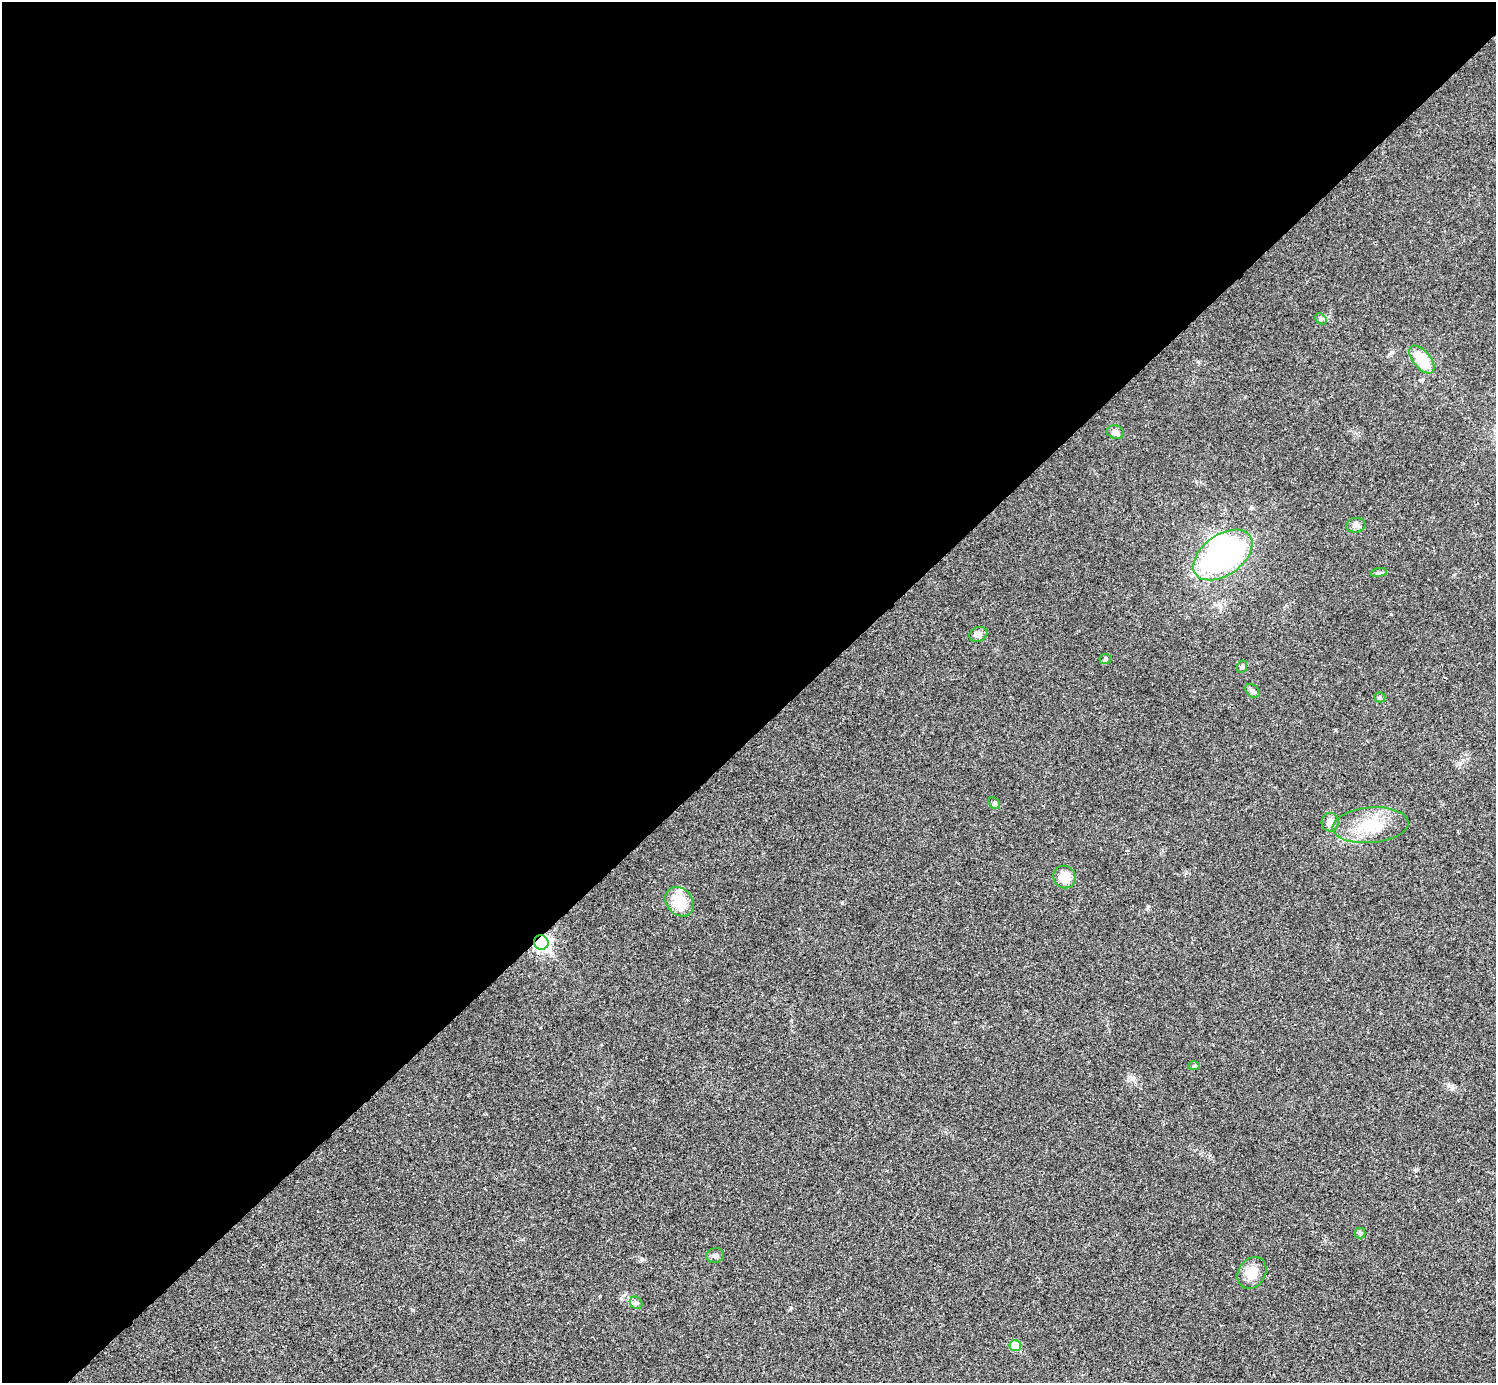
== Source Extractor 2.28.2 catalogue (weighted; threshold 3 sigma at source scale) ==
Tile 2 of 4 x 4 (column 2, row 1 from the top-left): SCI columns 1500-2993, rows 4444-5824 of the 5983 x 5983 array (HDU 1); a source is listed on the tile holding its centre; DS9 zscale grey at full resolution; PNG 1498 x 1385 px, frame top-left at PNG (2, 2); each listed source drawn as its Kron ellipse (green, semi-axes under 4 px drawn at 4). Shown black and unused: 53% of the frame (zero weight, under 3 of 4 exposures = <1% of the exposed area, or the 3 px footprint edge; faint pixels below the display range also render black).
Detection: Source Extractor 2.28.2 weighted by HDU 2 'WHT'; one run over the whole footprint, this tile lists its part. Background 0.0195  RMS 0.004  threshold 0.0179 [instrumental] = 3 sigma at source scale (4.5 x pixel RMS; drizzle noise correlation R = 1.50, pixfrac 1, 0.05/0.05 arcsec/px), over >= 5 px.
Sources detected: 23; all 23 listed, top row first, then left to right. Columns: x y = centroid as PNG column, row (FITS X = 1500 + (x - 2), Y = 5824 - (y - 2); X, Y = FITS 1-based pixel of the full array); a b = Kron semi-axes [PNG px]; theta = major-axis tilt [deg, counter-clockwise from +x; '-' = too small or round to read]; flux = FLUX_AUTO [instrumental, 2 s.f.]
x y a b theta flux
1321 319 6 5 - 0.78
1422 359 16 8 -50 12
1115 432 9 6 -13 1.9
1356 525 10 7 8 1.5
1223 555 33 20 35 100
1379 573 8 4 8 0.7
978 634 9 7 22 2
1105 659 6 5 - 0.7
1242 667 6 5 - 0.65
1252 691 8 6 -42 1
1380 697 5 5 - 0.57
994 803 6 5 - 0.68
1330 822 9 8 - 3.1
1371 825 38 18 4 15
1064 877 11 11 - 5.7
679 902 16 13 -49 10
541 942 7 7 - 110
1194 1066 6 4 2 0.52
1360 1233 5 5 - 0.65
715 1255 9 7 16 1.3
1252 1273 17 13 55 5.9
636 1303 7 5 -42 0.97
1015 1346 6 5 - 11
Overlapping masked pixels (flux is a lower limit): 1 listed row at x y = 541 942
Unlisted compact peaks at least as high as the median listed source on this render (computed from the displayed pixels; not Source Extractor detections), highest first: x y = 842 903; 642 1259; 1148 906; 413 1310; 955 1022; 1335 730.